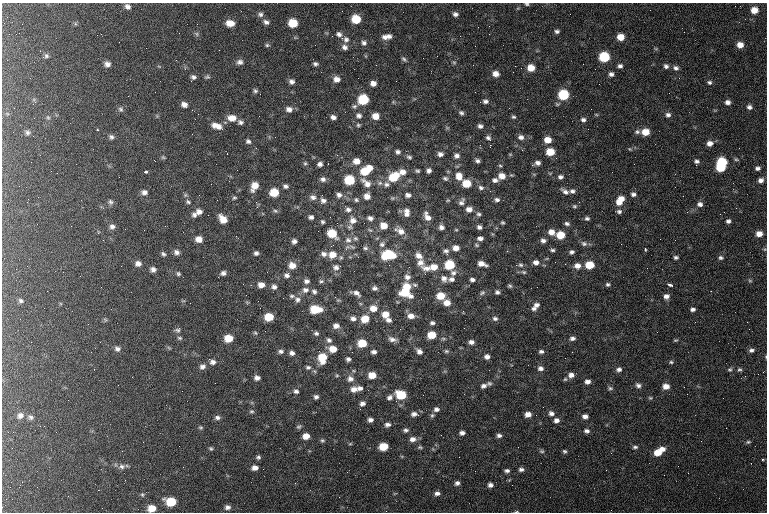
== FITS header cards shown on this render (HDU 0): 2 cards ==
NAXIS1  =                  765 / length of data axis 1
NAXIS2  =                  510 / length of data axis 2

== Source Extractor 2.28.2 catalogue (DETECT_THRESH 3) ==
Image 765 x 510 px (HDU 0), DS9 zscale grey, 1 PNG px = 1 image px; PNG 769 x 514 px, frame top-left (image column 1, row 510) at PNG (2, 3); no overlay
Background 207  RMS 9.2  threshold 27.7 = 3 sigma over >= 5 px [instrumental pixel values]
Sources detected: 396; all 396 listed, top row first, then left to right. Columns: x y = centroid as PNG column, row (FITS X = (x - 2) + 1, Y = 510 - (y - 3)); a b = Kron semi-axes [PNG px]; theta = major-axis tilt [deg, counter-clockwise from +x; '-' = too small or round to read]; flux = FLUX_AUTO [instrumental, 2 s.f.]
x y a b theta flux
527 4 6 4 -10 980
127 6 7 6 - 2300
518 8 6 3 18 680
754 10 7 6 - 6600
342 11 2 2 - 330
260 14 8 7 - 2100
455 14 6 5 - 2100
356 19 7 6 - 16000
266 22 8 6 -28 2300
230 23 8 6 -6 6400
293 23 7 6 - 16000
22 24 2 2 - 390
197 24 2 2 - 290
557 31 5 4 - 1400
684 32 2 2 - 1400
196 34 7 5 -60 1200
339 34 8 6 -30 2200
389 36 7 6 - 2400
460 36 2 2 - 280
385 37 8 6 -43 2500
620 37 6 6 - 7100
342 38 3 2 - 1700
346 39 9 8 - 2800
364 43 7 6 - 2000
267 45 7 5 0 1100
740 45 6 5 - 5100
345 47 8 7 - 2400
146 48 2 2 - 1300
40 51 2 2 - 1400
46 56 6 5 - 1300
604 57 7 6 - 32000
423 58 2 2 - 620
404 59 7 4 -39 1200
240 62 8 7 - 2400
454 62 5 5 - 830
107 64 6 5 - 2700
315 64 6 5 - 1500
473 65 3 2 - 440
515 66 2 2 - 310
620 66 6 5 - 1800
666 66 6 5 - 1800
521 68 2 2 - 650
531 68 7 7 - 8000
676 68 7 6 - 1900
495 74 7 6 - 4000
611 74 6 5 - 2000
193 77 6 6 - 1900
207 77 6 5 - 1100
336 79 8 7 - 4000
292 81 6 5 - 2200
709 82 6 5 - 1300
373 83 6 5 - 3600
255 91 6 5 - 1200
563 95 7 6 - 32000
363 100 7 7 - 28000
485 101 6 5 - 1900
727 102 6 5 - 2600
184 104 7 5 -25 3000
354 106 7 6 - 1300
749 107 6 5 - 2000
121 109 7 6 - 1400
289 109 7 6 - 3100
192 110 2 2 - 360
461 113 6 5 - 1400
668 115 7 6 - 2000
359 116 8 7 - 2300
376 116 7 6 - 6800
48 117 5 5 - 880
333 117 5 4 - 2400
513 117 6 5 - 1100
232 118 10 7 -9 6200
583 120 7 5 -20 1900
240 122 7 5 -20 1700
214 125 8 8 - 3400
358 125 5 4 - 950
480 126 5 5 - 1900
219 127 8 7 - 3300
447 128 6 4 -19 760
28 132 7 6 - 1600
637 132 7 6 - 1600
645 132 7 6 - 8700
192 134 3 2 - 750
111 137 6 6 - 1600
521 137 7 6 - 2500
488 138 8 5 -39 1800
548 140 7 6 - 6400
248 141 6 5 - 1600
710 143 7 6 - 3500
490 145 3 2 - 16000
256 148 3 2 - 540
630 149 6 4 -43 740
398 152 6 5 - 1700
550 152 7 6 - 12000
227 154 2 2 - 430
440 154 6 5 - 2400
457 156 7 6 - 2400
163 157 6 5 - 870
409 157 6 5 - 1200
736 159 6 4 -28 870
356 161 8 7 - 4900
477 161 5 4 - 1700
696 161 6 6 - 1500
722 162 7 6 - 27000
305 163 6 5 - 960
537 163 7 4 12 2500
320 164 5 4 - 2000
696 165 2 2 - 590
500 166 5 4 - 790
369 168 7 5 -12 4800
720 168 6 5 - 18000
758 168 6 5 - 1700
365 171 9 7 6 13000
417 171 6 4 -15 1100
429 171 5 4 - 2000
145 172 4 3 - 1400
403 172 9 7 -13 3900
459 176 10 8 -71 6000
502 176 8 7 - 5400
393 177 10 8 32 17000
560 177 6 5 - 1800
445 178 7 6 - 1400
323 179 7 6 - 2100
349 180 7 6 - 24000
495 180 8 6 -4 2200
761 180 6 6 - 2600
366 183 16 8 -41 5300
380 183 7 6 - 1800
386 184 8 6 -3 1900
466 184 7 6 - 14000
254 186 9 6 62 6800
285 186 6 5 - 1600
481 188 7 6 - 1900
572 191 7 5 -2 1900
144 192 8 6 -2 2500
274 192 7 6 - 13000
565 192 10 5 -35 2400
633 194 7 6 - 2000
339 195 7 6 - 2400
408 195 7 5 -5 2200
367 196 7 7 - 4100
683 196 2 2 - 690
38 197 2 2 - 350
313 197 9 7 -12 2500
234 198 6 4 21 980
392 198 6 5 - 1000
621 199 9 7 11 5700
356 200 6 5 - 1100
448 200 6 4 17 700
497 200 7 5 -6 1900
323 201 8 7 - 2500
27 202 2 2 - 350
110 202 8 7 - 1700
188 202 7 5 -30 1200
462 202 11 6 59 2400
619 202 8 6 -6 4800
700 204 7 6 - 2400
574 206 6 4 -14 960
348 209 8 7 - 2300
469 209 8 7 - 3900
199 211 7 6 - 2900
275 211 6 5 - 1100
619 211 7 6 - 1600
407 212 11 7 -90 3600
479 214 7 6 - 1600
194 215 7 6 - 1800
311 217 5 5 - 1800
427 217 11 6 -62 4200
370 218 7 5 -21 2200
587 218 6 5 - 1400
223 219 8 6 -47 6700
353 220 11 10 - 4900
728 221 5 4 - 1700
322 222 5 5 - 1100
337 223 2 2 - 930
364 223 2 2 - 530
503 223 4 4 - 890
567 224 7 5 -23 1500
383 225 7 6 - 7200
112 227 8 7 - 2500
441 227 6 6 - 2400
479 227 6 5 - 2100
370 230 7 4 -43 960
456 230 5 3 - 610
400 231 12 7 -25 4700
552 232 8 6 -11 4700
332 233 8 6 -35 16000
759 234 6 5 - 5000
561 235 6 6 - 12000
236 236 2 2 - 2700
355 238 7 6 - 1500
480 238 7 5 1 2400
199 239 6 5 - 4600
660 239 2 2 - 590
348 240 9 8 - 3600
294 241 5 5 - 2100
543 241 5 5 - 2100
584 243 9 7 -17 1900
382 244 8 8 - 2300
621 244 2 2 - 330
333 245 3 2 - 480
476 245 7 5 -41 1100
352 247 10 5 -25 1600
365 248 7 5 -4 1500
456 248 7 6 - 4700
645 249 4 3 - 910
765 249 6 4 71 750
552 250 5 4 - 1100
446 251 7 5 0 1700
176 252 7 6 - 2300
572 252 5 4 - 1500
256 253 4 4 - 1600
163 254 6 4 -46 1300
324 254 8 6 -9 2600
447 254 3 3 - 790
332 255 8 8 - 6800
388 255 11 7 3 29000
419 256 10 6 -41 4100
358 257 3 2 - 950
676 257 5 4 - 1300
341 258 7 5 89 1100
721 258 6 5 - 1300
420 262 11 10 - 4300
536 262 7 6 - 2800
138 263 7 7 - 3000
482 264 8 5 -17 4700
565 264 2 2 - 420
292 265 8 7 - 5400
450 265 7 6 - 22000
516 265 2 2 - 2000
521 265 7 6 - 1400
589 265 6 6 - 14000
577 266 8 7 - 4000
336 267 9 7 6 2900
434 267 9 7 2 6100
427 268 13 7 -3 4300
647 268 2 2 - 1600
153 269 6 5 - 2500
524 272 7 5 -16 1200
223 273 5 5 - 1900
453 273 9 8 - 2600
178 274 6 5 - 1000
288 274 6 4 56 4200
407 277 8 7 - 2900
444 278 9 8 - 3300
451 279 7 6 - 2100
472 280 6 5 - 1900
306 281 6 5 - 2100
321 281 7 5 0 1200
750 281 6 4 -1 830
608 284 6 5 - 1200
261 285 6 5 - 4300
415 285 7 5 -17 1100
670 285 5 3 - 1500
407 286 8 7 - 8800
510 286 6 4 -31 1000
274 287 6 6 - 2100
374 288 6 5 - 2000
305 290 9 8 - 3000
711 291 2 2 - 440
314 292 7 6 - 1700
497 292 5 5 - 1600
356 293 11 5 -26 3000
405 293 11 7 -20 16000
482 293 8 6 29 1400
292 296 7 5 0 1300
441 296 8 6 -6 11000
666 296 6 5 - 2700
297 299 8 7 - 2500
338 300 6 3 -17 830
21 301 6 5 - 1200
447 303 7 6 - 5700
536 305 8 6 19 2400
373 308 9 8 - 6200
534 308 7 5 11 1700
315 309 9 6 -1 18000
693 309 5 4 - 1900
385 314 7 7 - 7000
411 316 8 6 -8 4400
269 317 7 6 - 13000
353 318 8 6 -4 2600
495 318 7 6 - 1800
365 319 7 6 - 11000
105 320 6 5 - 930
388 320 6 6 - 2400
432 323 6 4 -3 1600
336 326 8 6 -6 3200
177 330 8 6 -7 1400
255 333 6 5 - 900
316 333 6 6 - 1500
432 335 7 6 - 12000
180 338 7 5 -15 980
228 338 7 6 - 11000
572 338 7 5 9 1900
392 339 11 6 -13 2900
329 340 7 6 - 1900
675 340 5 4 - 760
471 342 6 4 -8 2400
362 343 7 6 - 15000
169 348 6 4 -20 730
117 349 8 6 -20 2200
333 349 8 6 -11 7600
751 350 7 5 10 2000
281 351 7 5 7 1800
419 351 7 5 -42 3000
446 351 7 5 -14 1200
541 351 7 5 -1 1600
352 352 2 2 - 860
374 352 6 5 - 2100
292 353 6 5 - 2200
487 357 5 5 - 2500
766 357 5 3 - 600
322 358 9 8 - 14000
565 358 2 2 - 360
348 359 5 4 - 1700
213 362 8 7 - 2800
671 362 6 4 -2 1000
202 366 7 7 - 2500
308 367 7 6 - 1600
540 368 7 6 - 2400
619 369 6 5 - 2000
730 369 6 5 - 1200
739 370 6 5 - 1200
337 375 5 4 - 770
372 375 7 6 - 8200
571 375 7 6 - 3300
257 378 6 5 - 2500
350 379 9 8 - 3300
565 379 5 5 - 960
587 382 6 5 - 2700
489 383 7 6 - 1300
638 385 8 6 -30 2000
484 386 7 5 16 2000
666 386 7 6 - 4900
360 388 7 5 4 2100
610 388 6 5 - 1200
354 389 8 8 - 4100
296 391 7 6 - 1800
687 394 2 2 - 940
401 395 8 6 -19 20000
316 397 5 5 - 1600
390 397 6 5 - 2200
650 398 6 4 -20 830
362 403 6 5 - 2300
360 409 2 2 - 2000
436 409 7 6 - 2100
252 411 7 5 0 1100
551 413 7 6 - 2300
414 414 8 6 -1 2600
528 414 6 5 - 4100
20 415 9 7 38 3000
432 415 7 5 54 1200
585 416 6 5 - 2700
30 417 8 6 -27 1700
217 417 7 5 1 1800
370 420 5 4 - 2000
556 420 6 5 - 2500
387 425 7 5 11 2100
40 426 2 2 - 470
299 426 7 5 25 1200
201 427 6 5 - 950
406 430 6 5 - 1600
587 431 6 5 - 1900
462 433 5 4 - 2200
499 435 6 5 - 1800
306 436 6 5 - 5800
413 439 8 6 11 3300
322 440 6 5 - 1000
748 442 7 4 9 1100
350 444 5 3 - 650
383 446 7 6 - 14000
420 447 6 4 -2 920
635 447 6 4 0 1300
211 448 5 5 - 980
662 449 7 5 -15 3800
122 451 2 2 - 270
542 451 6 5 - 1000
565 451 5 4 - 1100
658 453 7 6 - 8800
258 457 6 5 - 1500
459 457 2 2 - 1600
763 460 4 4 - 640
751 463 2 2 - 310
122 466 9 7 -3 2400
255 468 7 5 4 3400
521 469 5 5 - 1900
507 471 5 4 - 1700
125 480 2 2 - 380
457 483 6 5 - 1900
490 485 6 6 - 2200
437 493 6 5 - 2100
142 495 6 4 -68 920
171 502 8 6 -8 19000
227 507 8 6 4 2400
152 508 7 6 - 7900
611 510 2 2 - 270
517 511 5 3 - 760
At the frame edge (FLAGS 8, measured only in part): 4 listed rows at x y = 527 4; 766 357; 152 508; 517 511